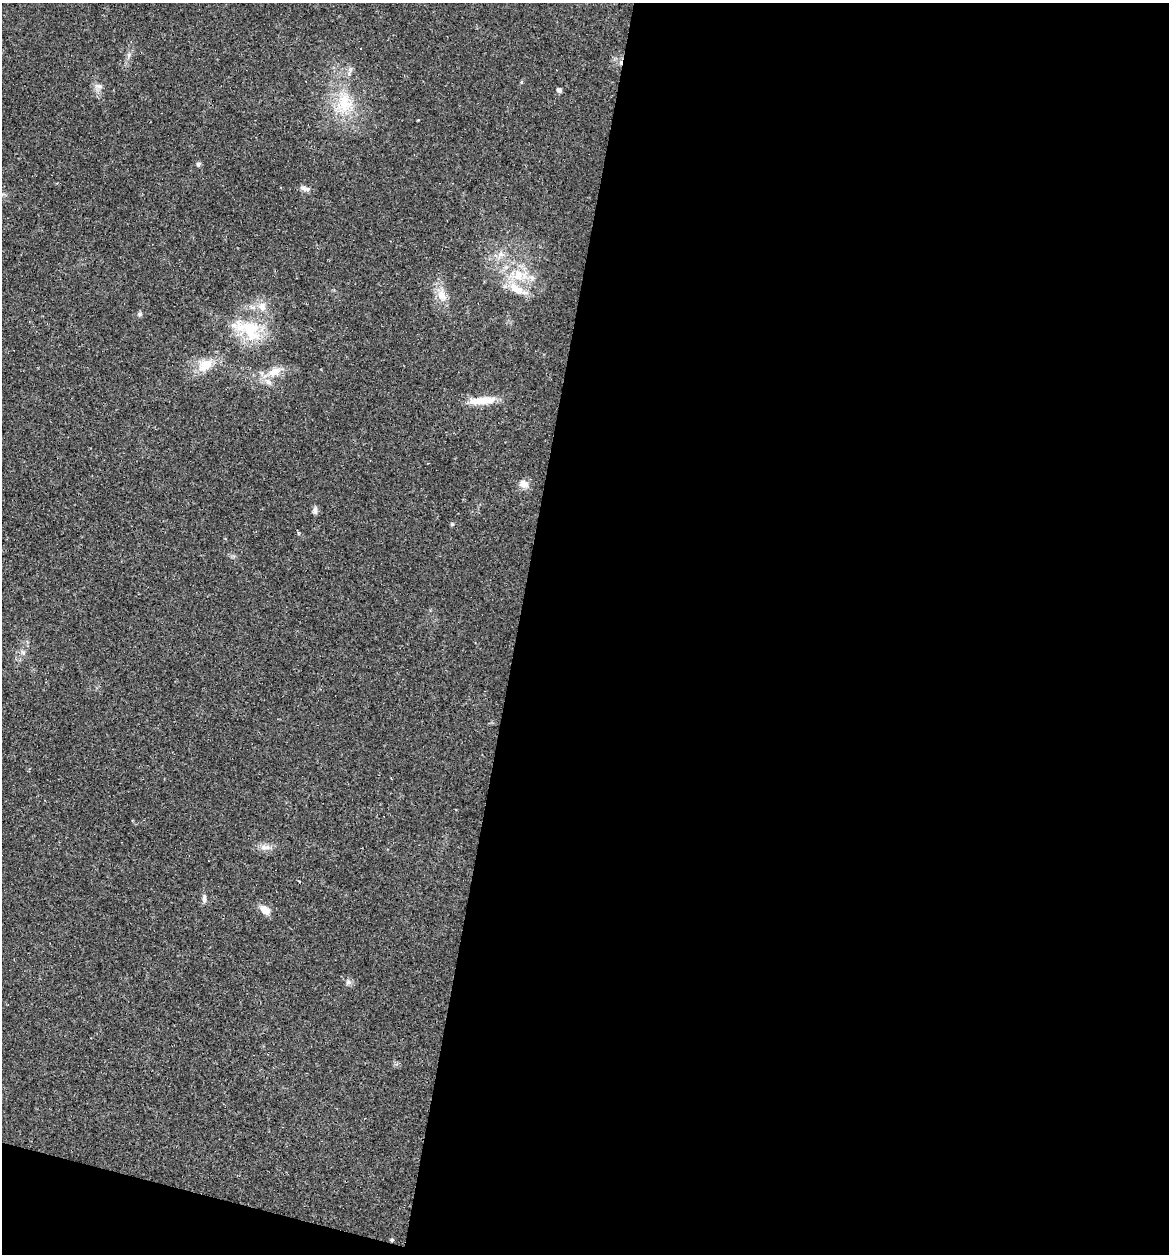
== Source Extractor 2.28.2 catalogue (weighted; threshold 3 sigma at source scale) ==
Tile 16 of 4 x 4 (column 4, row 4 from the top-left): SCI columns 3778-4944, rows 72-1323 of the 5079 x 5086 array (HDU 1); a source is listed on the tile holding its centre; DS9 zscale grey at full resolution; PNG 1171 x 1256 px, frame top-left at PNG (2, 3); no overlay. Shown black and unused: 57% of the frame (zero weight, under 2 of 3 exposures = <1% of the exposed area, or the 3 px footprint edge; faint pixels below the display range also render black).
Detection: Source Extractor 2.28.2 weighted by HDU 2 'WHT'; one run over the whole footprint, this tile lists its part. Background 0.0227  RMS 0.0044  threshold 0.0197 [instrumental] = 3 sigma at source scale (4.5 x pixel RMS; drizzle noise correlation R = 1.50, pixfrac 1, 0.05/0.05 arcsec/px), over >= 5 px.
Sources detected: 34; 3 cosmic-ray / hot-pixel residue — not listed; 4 inside a brighter listed object's ellipse — not listed separately; the other 27 listed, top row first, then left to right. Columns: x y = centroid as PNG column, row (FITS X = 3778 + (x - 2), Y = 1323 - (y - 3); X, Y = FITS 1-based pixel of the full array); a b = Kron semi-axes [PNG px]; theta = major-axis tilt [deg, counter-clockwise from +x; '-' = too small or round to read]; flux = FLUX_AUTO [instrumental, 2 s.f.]
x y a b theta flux
361 49 2 2 - 0.34
128 55 9 4 81 1.2
349 74 6 4 -72 0.88
99 86 11 7 -9 2.1
559 90 5 4 - 1.5
345 102 29 21 -82 18
198 164 6 6 - 0.86
305 189 15 6 -12 1.8
501 255 13 8 23 3.3
518 275 17 14 73 10
532 278 8 6 -21 1.8
442 295 18 12 -71 5.9
140 314 7 6 - 0.95
250 330 36 23 -63 22
205 365 21 14 36 8.7
274 372 19 11 26 6.4
482 401 35 9 6 8.5
524 484 11 9 -30 3.6
315 510 10 6 86 1.5
452 524 5 5 - 0.58
23 652 8 6 -67 1.2
265 847 16 7 2 2.9
299 881 4 2 - 0.37
204 898 13 5 87 1.5
265 910 14 9 -36 4.1
348 982 8 7 - 1.5
392 1240 5 4 - 0.78
Overlapping masked pixels (flux is a lower limit): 1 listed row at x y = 392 1240